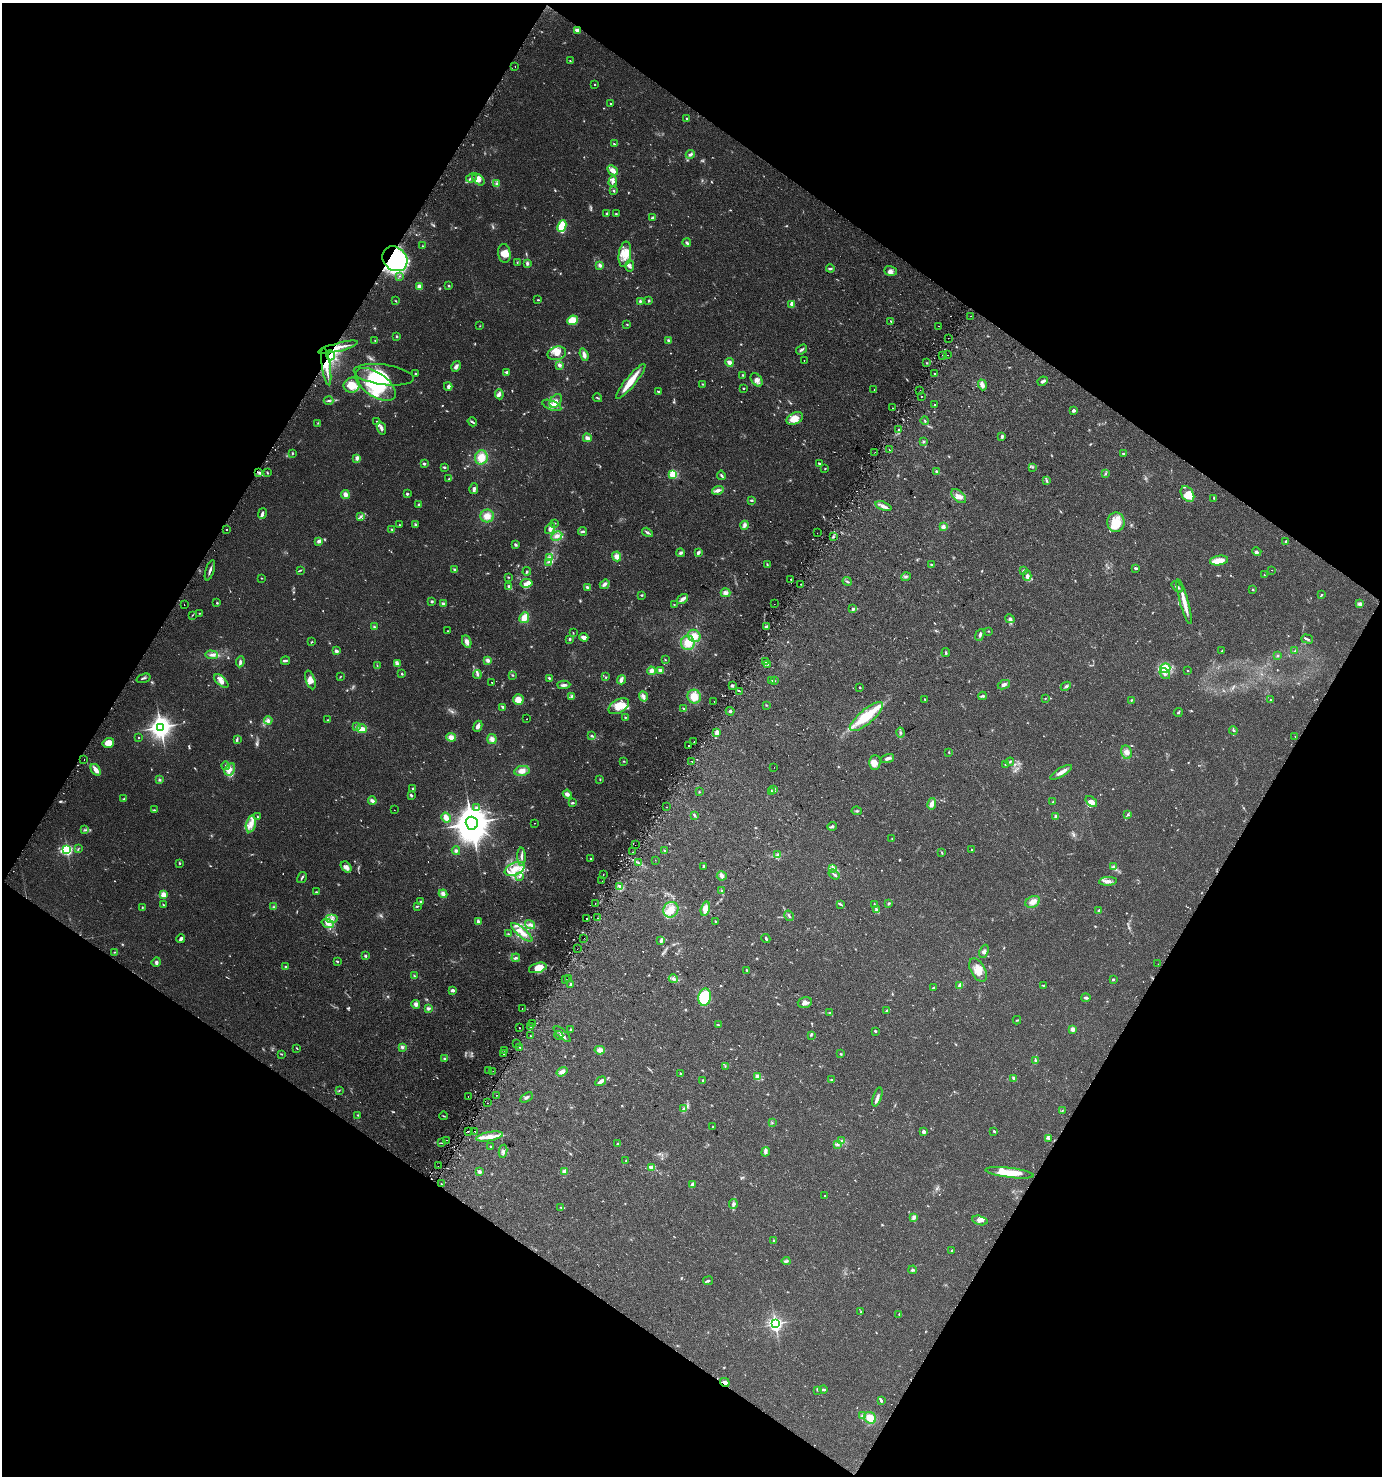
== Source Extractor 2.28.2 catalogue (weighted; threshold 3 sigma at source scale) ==
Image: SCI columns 217-5735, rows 26-5919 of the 6018 x 5937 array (HDU 1 of 3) = the unmasked area's bounding box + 8 px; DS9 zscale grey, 4 x 4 block average (1 PNG px = mean of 4 x 4 image px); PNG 1384 x 1478 px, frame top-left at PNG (2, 3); each listed source drawn as its Kron ellipse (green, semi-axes under 4 px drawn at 4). Shown black and unused: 48% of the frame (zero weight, under 2 of 3 exposures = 2% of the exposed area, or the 3 px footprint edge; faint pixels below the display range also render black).
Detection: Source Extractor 2.28.2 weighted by HDU 2 'WHT'. Background 0.0616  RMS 0.0082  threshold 0.037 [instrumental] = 3 sigma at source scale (4.5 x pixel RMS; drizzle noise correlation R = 1.50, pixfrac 1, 0.0396/0.0396 arcsec/px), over >= 5 px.
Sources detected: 889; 17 too faint to see at this stretch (4 x 4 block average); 2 inside a brighter object's white glare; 24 cosmic-ray / hot-pixel residue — neither listed nor drawn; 15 coinciding with a brighter row at this scale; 75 inside a brighter listed object's ellipse — not listed separately; of the other 756, all 500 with FLUX_AUTO >= 2.9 (the completeness limit of this list) listed and drawn (256 fainter detections not listed), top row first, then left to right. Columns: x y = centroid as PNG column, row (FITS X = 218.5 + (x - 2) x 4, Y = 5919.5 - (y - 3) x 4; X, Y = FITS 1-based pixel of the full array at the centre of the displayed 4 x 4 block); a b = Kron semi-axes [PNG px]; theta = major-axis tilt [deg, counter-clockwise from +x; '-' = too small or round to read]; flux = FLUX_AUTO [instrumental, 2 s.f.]
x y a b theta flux
577 30 4 2 - 22
570 61 4 2 - 3.1
515 66 2 2 - 3.2
595 84 2 2 - 8.6
610 104 2 2 - 4.1
687 118 2 2 - 11
614 144 3 2 - 5.5
690 154 4 3 - 14
613 170 5 4 - 28
471 178 5 2 - 7.7
478 179 7 4 -43 32
613 181 5 4 - 14
497 184 3 3 - 7.6
614 190 3 2 - 4.4
607 213 2 2 - 5.7
616 214 3 2 - 3.2
653 218 3 3 - 8.5
562 226 6 4 64 120
687 243 4 2 - 8.2
423 246 3 2 - 3.3
504 253 9 6 -83 34
625 254 13 6 82 57
395 259 13 11 -44 990
517 263 2 2 - 2.9
527 263 4 3 - 11
600 265 4 3 - 12
630 266 5 3 - 13
830 269 4 2 - 6.6
890 271 6 4 -17 17
399 276 2 2 - 3.7
449 286 2 2 - 5.1
419 287 2 2 - 120
538 300 3 2 - 4
396 301 3 2 - 3.5
640 301 3 2 - 6.5
649 301 3 2 - 5.2
792 304 3 2 - 39
971 316 2 2 - 28
572 320 5 4 - 66
891 321 2 2 - 6.4
627 324 2 2 - 4.9
480 326 2 2 - 3
939 326 2 2 - 6.7
397 336 3 2 - 4.5
948 338 2 2 - 3.9
668 340 3 2 - 7.6
375 341 2 2 - 3.5
338 347 20 3 14 56
802 349 6 2 35 11
557 353 9 6 16 38
331 355 5 4 - 31
584 355 6 4 -71 17
942 355 2 2 - 8
948 355 2 2 - 3.5
804 360 2 2 - 5.7
729 362 4 3 - 19
927 363 2 2 - 3.9
559 365 3 2 - 15
326 366 19 2 -81 53
456 366 6 3 58 18
507 372 3 2 - 12
935 373 2 2 - 4.2
415 374 3 2 - 5.3
384 375 30 10 -8 130
743 375 3 2 - 3.9
757 380 7 5 -55 21
631 381 22 5 50 87
1043 381 5 2 - 14
375 384 23 12 -35 310
702 384 3 2 - 3
352 385 8 7 - 65
982 385 5 3 - 27
448 386 4 3 - 16
744 388 2 2 - 4.4
874 390 2 2 - 6.8
920 390 2 2 - 5.7
658 391 2 2 - 9.9
499 394 5 4 - 14
922 396 2 2 - 17
597 398 5 2 - 5.9
329 401 5 2 - 8.7
556 401 8 5 53 28
552 405 10 4 -22 33
935 405 2 2 - 5.1
893 408 2 2 - 4.7
1073 410 3 2 - 15
795 419 9 5 27 57
377 421 4 2 - 4.3
925 421 4 2 - 4.7
472 422 5 2 - 8.2
318 423 2 2 - 3
381 428 7 3 -72 17
898 429 2 2 - 11
1002 436 4 2 - 10
587 438 4 3 - 18
923 442 3 3 - 5.5
889 449 2 2 - 10
875 452 2 2 - 3.5
292 453 3 2 - 4.4
1124 454 3 2 - 11
481 457 7 6 - 68
357 458 4 3 - 15
819 463 2 2 - 6.5
424 464 2 2 - 28
444 467 3 2 - 6.8
1032 467 3 2 - 2.9
825 469 2 2 - 2.9
936 471 3 2 - 5.5
258 472 3 2 - 7.1
267 472 3 2 - 5.1
1106 473 2 2 - 3
673 474 2 2 - 380
721 475 5 2 - 7.7
449 479 2 2 - 5.3
1047 480 4 2 - 5.9
474 489 5 3 - 14
718 490 6 3 15 21
345 494 4 4 - 20
407 494 2 2 - 25
1187 494 8 6 -56 39
959 496 9 5 -41 27
1213 498 3 2 - 3.3
751 500 4 2 - 5.6
419 504 3 2 - 5.3
883 506 8 3 -18 21
262 513 5 3 - 15
361 516 3 2 - 4.2
487 516 6 6 - 41
1116 522 9 9 - 63
555 523 2 2 - 3.5
399 525 2 2 - 3.2
415 525 3 2 - 7
745 525 4 4 - 14
943 527 4 3 - 14
550 528 6 3 54 17
227 529 2 2 - 5.2
392 530 3 2 - 5.9
582 531 4 2 - 8.7
647 532 6 2 -32 11
817 533 2 2 - 6.4
557 536 6 4 27 20
833 537 3 2 - 5.8
319 541 4 2 - 18
1286 541 4 2 - 4.4
515 545 3 2 - 8.7
1257 552 5 3 - 9.8
681 553 4 3 - 11
698 553 4 2 - 14
617 556 5 4 - 28
550 557 3 2 - 4.4
1219 560 9 5 9 63
548 562 3 2 - 4.6
767 565 3 2 - 4.2
931 565 4 2 - 6.6
1136 568 4 2 - 9.6
454 569 3 2 - 6.2
210 570 10 2 72 15
300 570 3 2 - 4.1
1024 570 4 3 - 7.7
1272 570 2 2 - 3.7
527 571 4 2 - 7.1
1264 575 2 2 - 4
1027 576 5 4 - 15
508 577 3 2 - 3.2
906 577 5 2 - 8
262 578 2 2 - 3.1
791 579 2 2 - 14
847 581 5 2 - 6.4
526 583 6 4 10 25
605 584 5 3 - 16
801 584 2 2 - 7.1
509 586 4 3 - 10
587 587 3 2 - 10
1177 587 6 3 -42 11
1253 590 2 2 - 5
726 593 5 4 - 20
642 595 3 2 - 4.2
1321 595 2 2 - 3.8
683 599 6 3 37 23
432 601 2 2 - 7.4
1184 602 23 3 -75 57
217 603 2 2 - 4.4
184 604 2 2 - 7.6
443 604 3 3 - 9.6
674 604 2 2 - 3.1
774 604 2 2 - 4.7
1360 604 3 3 - 22
853 609 4 3 - 8.5
199 613 3 2 - 3.1
192 615 3 2 - 3
524 618 5 4 - 51
1010 619 5 4 - 11
766 626 3 3 - 11
374 627 3 2 - 5.1
448 631 2 2 - 4.8
988 631 2 2 - 4.1
573 633 3 2 - 2.9
980 635 6 2 68 13
694 636 6 6 - 45
584 637 4 3 - 24
570 639 3 2 - 6.6
1307 639 6 2 -17 7.7
311 642 3 2 - 3.9
467 642 6 4 -66 24
688 643 7 7 - 67
337 651 4 3 - 9.6
1222 651 2 2 - 4.1
1295 651 2 2 - 3.2
946 653 4 2 - 5.3
211 655 6 3 -3 16
1278 656 2 2 - 3.9
488 660 4 3 - 15
665 660 2 2 - 3
285 661 4 2 - 7.6
240 662 5 3 - 14
766 662 3 2 - 6.2
398 664 4 2 - 10
767 664 3 2 - 5.3
377 665 3 2 - 4
1165 668 5 4 - 24
660 670 2 2 - 61
651 671 4 4 - 18
1188 671 2 2 - 3.8
402 674 2 2 - 4.7
477 674 4 3 - 8.7
1165 674 6 2 -51 12
512 675 3 2 - 4.3
340 677 2 2 - 3.2
606 677 2 2 - 2.9
143 678 7 2 17 7.2
549 678 3 2 - 6.1
310 680 10 4 -72 28
621 680 5 2 - 24
221 681 8 4 -44 31
772 681 4 2 - 3.4
774 681 3 2 - 4.5
492 682 2 2 - 4.9
564 685 6 3 3 14
732 685 3 2 - 7.5
1004 685 6 3 25 15
1066 686 5 2 - 8.2
860 687 2 2 - 8.4
739 691 2 2 - 3.2
572 696 4 2 - 4.8
983 696 4 3 - 7.3
643 697 5 4 - 17
694 697 7 6 - 61
1045 698 2 2 - 3.3
518 700 5 5 - 51
925 700 3 2 - 5.1
1131 700 2 2 - 4.1
1270 700 2 2 - 9.3
714 701 2 2 - 2.9
766 705 3 2 - 3.1
619 706 11 6 30 92
503 707 4 2 - 6.8
683 708 3 2 - 5.3
730 711 4 2 - 6.8
1178 712 5 2 - 6.4
625 717 2 2 - 3.5
866 717 21 7 40 160
527 719 2 2 - 5.4
268 720 4 3 - 9.5
328 720 2 2 - 5.4
478 726 6 3 67 19
161 727 3 3 - 3700
356 727 2 2 - 3.1
362 729 5 4 - 34
1233 731 4 2 - 5.1
717 733 4 3 - 20
900 733 5 2 - 7
592 736 3 2 - 5
1295 736 2 2 - 3.4
451 737 5 4 - 28
138 738 2 2 - 4.9
237 739 4 2 - 6
492 739 5 4 - 21
694 742 2 2 - 9.8
108 743 6 5 - 49
689 746 2 2 - 7.1
949 752 3 2 - 3.9
1126 752 7 5 -80 31
887 758 7 3 16 15
84 760 2 2 - 3
624 761 3 2 - 3.3
692 761 2 2 - 43
1010 762 4 2 - 7
875 763 7 6 - 35
1005 764 3 2 - 4.4
226 766 4 3 - 9.2
774 767 2 2 - 4.6
230 769 6 5 - 25
96 770 6 3 -55 33
522 771 8 5 12 34
1061 772 12 3 31 28
600 779 3 2 - 3.3
160 780 3 2 - 5.8
413 788 3 2 - 4.5
774 789 3 2 - 5.8
772 791 3 2 - 3
699 792 2 2 - 3.1
567 794 4 4 - 18
411 795 3 2 - 8.8
124 799 3 2 - 4.1
372 801 4 3 - 15
1091 801 6 4 -40 27
1053 802 2 2 - 3.1
572 803 4 2 - 8.5
932 804 6 4 79 24
667 807 2 2 - 72
476 808 3 3 - 7.4
155 810 4 2 - 4.9
394 810 2 2 - 7.4
857 811 5 2 - 5.8
1128 814 4 2 - 6.2
694 815 4 2 - 6.4
257 816 2 2 - 3.1
1056 817 2 2 - 66
446 818 5 3 - 33
472 823 6 6 - 12000
535 823 2 2 - 11
251 824 8 5 77 39
832 826 5 2 - 12
85 830 2 2 - 3.9
892 838 2 2 - 3.6
635 845 2 2 - 6.6
78 849 2 2 - 3.3
971 849 2 2 - 3.2
67 850 2 2 - 830
664 850 3 2 - 3.8
456 851 4 4 - 9.7
632 852 2 2 - 3
942 852 3 2 - 3.9
778 854 3 3 - 7.3
522 857 9 2 -89 14
591 858 2 2 - 3.6
655 860 2 2 - 4.2
180 863 3 2 - 3.9
638 863 2 2 - 4.1
1114 866 3 3 - 7.3
346 867 6 4 -50 20
703 867 4 2 - 6.3
833 868 4 3 - 8
515 869 11 6 23 66
603 874 2 2 - 64
834 874 6 2 -35 9.4
519 876 3 3 - 8.2
722 876 5 4 - 15
302 878 6 2 59 9.8
602 881 2 2 - 8.4
1108 881 9 3 4 22
620 886 3 2 - 16
721 891 3 2 - 3.2
316 892 3 2 - 4.2
443 894 4 3 - 20
163 895 2 2 - 180
421 902 3 3 - 7.5
1033 902 7 5 26 33
595 903 2 2 - 4.2
889 903 3 2 - 5.7
840 904 2 2 - 3.5
163 905 2 2 - 4.2
874 905 3 2 - 4.6
417 906 3 2 - 4.8
142 907 3 2 - 3.6
273 907 3 2 - 5.4
705 909 7 4 74 41
671 910 8 7 - 52
877 910 3 3 - 8
1098 911 3 2 - 4.9
789 916 6 2 -60 8.5
586 918 2 2 - 4
598 918 2 2 - 30
331 919 6 4 0 27
715 921 3 2 - 3.1
478 922 4 3 - 15
328 924 6 4 -22 23
530 925 5 4 - 16
522 932 13 4 -40 47
509 934 2 2 - 3.2
584 938 2 2 - 8.8
766 938 5 2 - 9.6
181 939 4 2 - 16
661 941 3 3 - 14
577 949 2 2 - 8.7
984 951 7 2 68 10
114 952 2 2 - 3.2
366 956 3 2 - 8.4
516 958 4 2 - 8.7
337 961 3 2 - 4.7
156 962 5 3 - 9
1158 964 2 2 - 4
285 967 4 2 - 5.6
538 968 9 5 17 85
747 970 3 2 - 5.6
978 970 12 7 -59 48
414 975 3 2 - 4
568 979 2 2 - 5.1
673 979 4 3 - 12
565 980 2 2 - 15
1113 980 2 2 - 7.7
571 984 3 2 - 17
960 985 4 2 - 44
1043 985 3 2 - 4.1
933 988 3 2 - 4.9
453 990 4 3 - 10
705 997 9 6 78 250
1086 998 5 2 - 11
805 1003 7 5 15 29
416 1004 4 4 - 20
429 1008 4 3 - 12
522 1008 2 2 - 5.3
887 1011 3 3 - 10
830 1013 3 2 - 3.7
1017 1020 4 2 - 4.2
532 1023 2 2 - 4.2
718 1024 4 2 - 3
531 1027 2 2 - 25
519 1028 2 2 - 5.2
1073 1029 2 2 - 83
570 1030 3 2 - 4.2
875 1031 3 2 - 5.7
562 1034 11 3 -42 19
559 1035 4 2 - 5.4
811 1035 3 2 - 3.7
530 1036 2 2 - 8.5
516 1044 2 2 - 19
402 1047 4 3 - 12
519 1047 2 2 - 2.9
297 1048 4 2 - 3
505 1050 2 2 - 16
600 1050 5 3 - 28
281 1054 3 2 - 3.3
503 1054 2 2 - 8.8
840 1054 3 2 - 3.7
444 1058 3 2 - 5.8
1035 1060 4 2 - 7.3
725 1066 2 2 - 2.9
488 1071 2 2 - 4.4
493 1071 2 2 - 4.1
562 1072 6 3 33 22
680 1074 2 2 - 12
758 1077 2 2 - 140
1014 1078 3 3 - 9.3
703 1080 3 2 - 5.6
832 1080 4 2 - 6.3
601 1081 6 2 31 30
339 1091 2 2 - 3.2
497 1095 2 2 - 3.6
468 1096 2 2 - 12
526 1097 7 2 32 10
877 1097 10 3 71 18
488 1103 2 2 - 7.7
684 1108 3 2 - 5.7
1062 1111 2 2 - 3.5
358 1115 3 2 - 3.1
444 1116 4 2 - 3.6
772 1123 3 2 - 3.6
713 1127 4 2 - 4.5
468 1131 2 2 - 5.1
475 1131 2 2 - 6.7
923 1131 3 3 - 13
994 1131 2 2 - 9.2
489 1136 13 4 11 43
1048 1138 4 2 - 5.3
446 1140 2 2 - 4.7
842 1140 3 2 - 7.3
442 1143 2 2 - 2.9
617 1144 3 2 - 3.8
837 1145 3 2 - 4.9
490 1146 2 2 - 7.9
503 1151 6 3 80 11
766 1152 5 3 - 11
626 1160 2 2 - 3.6
438 1166 2 2 - 7.1
652 1167 4 3 - 22
565 1171 4 3 - 17
479 1172 3 3 - 12
1010 1173 24 5 -7 110
441 1184 2 2 - 7.5
692 1185 3 2 - 22
824 1196 2 2 - 3.1
733 1204 5 3 - 12
561 1207 2 2 - 3
914 1217 4 3 - 12
980 1220 8 4 -14 19
774 1241 2 2 - 4.4
952 1250 2 2 - 5.1
786 1261 4 3 - 8.4
913 1270 4 3 - 8.3
708 1281 5 3 - 8.8
861 1312 2 2 - 4.5
899 1314 3 2 - 4.3
775 1324 3 2 - 1500
725 1382 5 4 - 17
818 1390 3 2 - 4.5
823 1390 4 2 - 8.9
881 1400 3 2 - 11
862 1416 3 2 - 5.8
870 1418 6 5 - 67
Overlapping masked pixels (flux is a lower limit): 8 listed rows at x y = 577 30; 395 259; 338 347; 331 355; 326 366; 258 472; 468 1131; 725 1382
Diffuse or blended objects may show on this block-average render without a row.